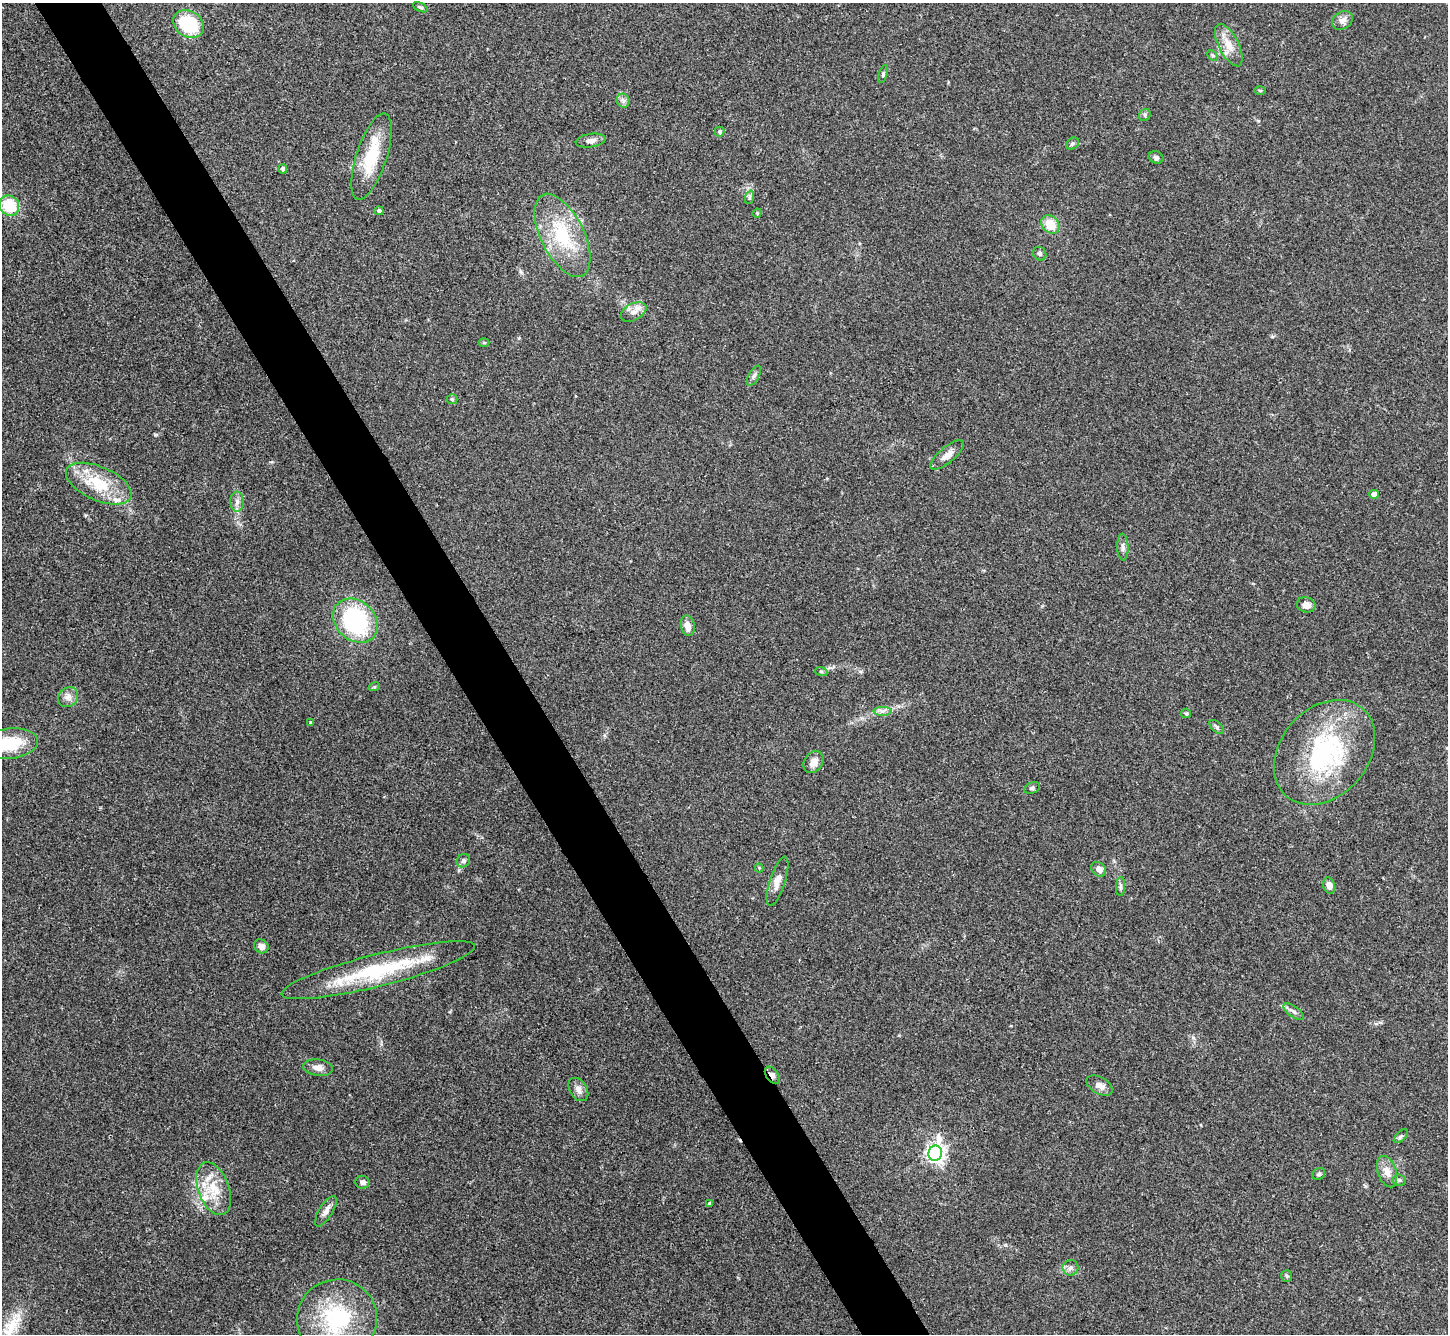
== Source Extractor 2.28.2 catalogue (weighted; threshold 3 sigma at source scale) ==
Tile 11 of 4 x 4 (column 3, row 3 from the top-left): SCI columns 2893-4338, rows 1487-2818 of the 5785 x 5776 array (HDU 1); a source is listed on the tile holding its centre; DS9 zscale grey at full resolution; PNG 1450 x 1336 px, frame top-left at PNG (2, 3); each listed source drawn as its Kron ellipse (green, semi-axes under 4 px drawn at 4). Shown black and unused: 5% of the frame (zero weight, under 3 of 4 exposures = <1% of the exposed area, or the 3 px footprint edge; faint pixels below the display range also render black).
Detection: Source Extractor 2.28.2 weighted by HDU 2 'WHT'; one run over the whole footprint, this tile lists its part. Background 0.0707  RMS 0.0055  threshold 0.0248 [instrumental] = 3 sigma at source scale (4.5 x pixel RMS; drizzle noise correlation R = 1.50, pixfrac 1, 0.05/0.05 arcsec/px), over >= 5 px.
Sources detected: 72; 2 inside a brighter listed object's ellipse — not listed separately; the other 70 listed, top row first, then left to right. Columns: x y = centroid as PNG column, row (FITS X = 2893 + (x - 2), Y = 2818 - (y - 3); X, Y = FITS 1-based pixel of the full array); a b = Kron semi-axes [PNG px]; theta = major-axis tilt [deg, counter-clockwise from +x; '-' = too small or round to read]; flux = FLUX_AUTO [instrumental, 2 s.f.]
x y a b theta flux
420 7 8 4 -25 0.89
1342 20 11 8 31 3.4
188 24 16 12 -32 28
1229 45 23 10 -63 7.5
1213 55 6 4 -45 0.76
883 74 9 4 74 0.92
1260 90 6 4 0 0.6
623 101 7 6 - 1.5
1145 115 6 5 - 1
720 132 5 5 - 1.4
591 141 15 6 8 3.2
1072 143 7 5 39 1.1
371 156 45 15 72 23
1156 157 7 6 - 1.5
283 169 5 4 - 1.7
750 197 7 4 71 1
10 206 10 9 - 19
379 211 4 4 - 1.6
757 213 5 4 - 0.62
1050 224 10 8 -45 10
562 235 45 21 -63 34
1040 254 7 6 - 1.2
634 312 14 8 28 3.9
484 343 5 3 - 0.64
754 376 11 5 61 1.7
452 399 5 5 - 0.79
947 455 20 8 40 4
99 484 35 17 -24 24
1374 494 4 4 - 5.2
237 502 10 6 -89 2.4
1123 547 13 5 -87 2
1306 605 9 7 -15 3.6
355 621 25 19 -42 69
688 626 10 7 -77 4.1
821 671 6 4 -19 0.76
374 687 6 3 18 0.64
68 697 11 9 43 3.2
882 711 9 4 -1 1.8
1186 713 5 4 - 0.74
311 723 4 3 - 1
1217 727 9 5 -44 1.2
9 744 29 15 7 24
1324 752 58 44 49 74
813 762 12 9 56 4.2
1032 788 8 5 22 1.2
463 861 7 6 - 1.5
759 868 4 4 - 0.48
1099 869 8 6 -44 3.3
777 881 25 8 72 4.8
1121 886 9 4 89 1.2
1329 886 8 6 -73 3.8
261 946 7 6 - 3
378 970 100 16 14 49
1293 1011 12 5 -36 1.9
318 1068 15 8 -8 3.6
772 1075 10 6 -53 2.2
1100 1086 14 8 -30 3.1
578 1090 12 8 -58 3.2
1401 1136 8 4 45 1.1
935 1153 8 7 - 260
1387 1172 16 9 -72 5.1
1319 1174 7 5 35 1.1
1399 1180 7 5 -5 1
362 1182 7 6 - 2
214 1189 27 15 -70 15
710 1204 4 3 - 1.2
326 1211 17 6 58 3.1
1070 1268 8 7 - 2.2
1287 1276 5 5 - 0.85
337 1318 40 39 - 50
Overlapping masked pixels (flux is a lower limit): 1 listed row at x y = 772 1075
Isophote crosses this tile's border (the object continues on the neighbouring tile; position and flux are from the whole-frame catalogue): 1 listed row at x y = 9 744
Unlisted compact peaks at least as high as the median listed source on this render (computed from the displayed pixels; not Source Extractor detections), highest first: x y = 155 435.